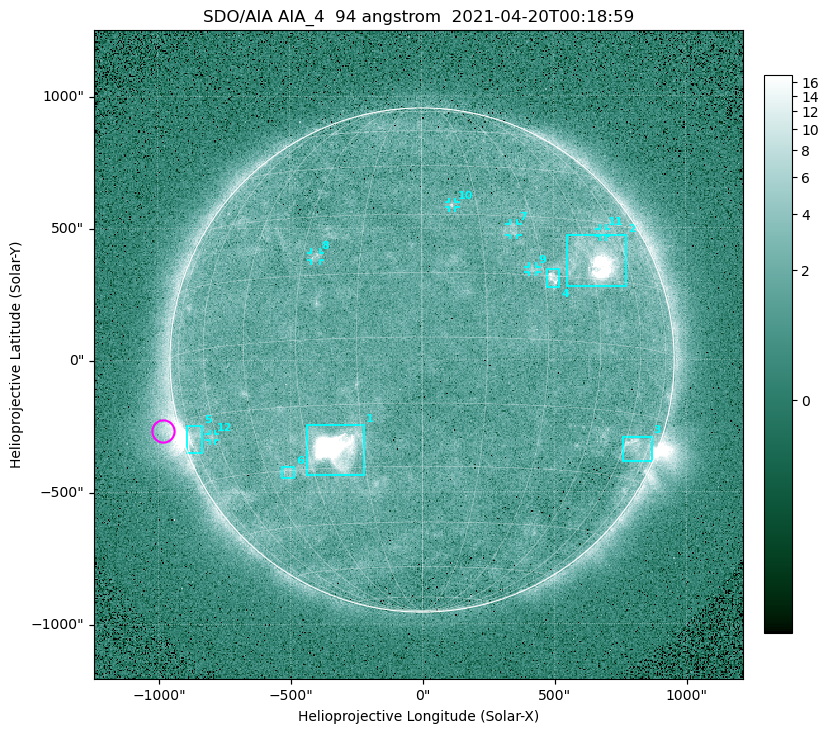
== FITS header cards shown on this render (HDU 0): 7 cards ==
TELESCOP= 'SDO/AIA '
INSTRUME= 'AIA_4   '
WAVELNTH=                   94
WAVEUNIT= 'angstrom'
DATE-OBS= '2021-04-20T00:18:59.12'
CTYPE1  = 'HPLN-TAN'
CTYPE2  = 'HPLT-TAN'

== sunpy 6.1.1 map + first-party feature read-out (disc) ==
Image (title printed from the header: SDO/AIA AIA_4  94 angstrom  2021-04-20T00:18:59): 512 x 512 px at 4.8 arcsec/px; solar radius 955 arcsec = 199 px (full disc in frame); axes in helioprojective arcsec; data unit not stated in the header (colour bar unlabelled)
Orientation: roll -0.138 deg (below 1 deg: not rotated)
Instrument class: DISC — disc imager (sunpy class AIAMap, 94 A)
Bright regions (active regions / flare kernels): reference = the median radial profile (limb darkening/brightening removed); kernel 5 px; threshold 5 sigma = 2.48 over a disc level ~1.73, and >= 1.15x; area >= 9 px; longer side >= 5 px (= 24 arcsec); searched inside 0.97 R_sun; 12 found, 12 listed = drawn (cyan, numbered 1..; 6 of them under ~33 arcsec drawn as corner ticks so the feature stays visible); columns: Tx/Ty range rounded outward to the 10 arcsec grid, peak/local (2 s.f.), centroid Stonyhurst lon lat
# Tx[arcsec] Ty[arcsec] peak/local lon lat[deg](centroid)
1 -440..-220 -440..-240 735 -22 -25
2 550..780 280..470 35 +48 +20
3 760..870 -390..-290 4.3 +67 -22
4 470..520 270..350 6.2 +32 +15
5 -900..-830 -350..-250 6.8 -73 -19
6 -540..-480 -450..-400 2.9 -38 -30
7 330..370 470..520 3 +24 +26
8 -420..-380 380..410 3.1 -26 +20
9 400..440 330..360 2.8 +27 +16
10 100..130 580..600 2.9 +8 +33
11 670..700 460..500 2.6 +54 +27
12 -810..-780 -300..-280 2.7 -62 -20
Off-limb structures (1.02-1.3 R_sun): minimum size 50 px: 7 found; the strongest spans PA ~85..115 deg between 1.02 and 1.2 R_sun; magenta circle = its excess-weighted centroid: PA ~105 deg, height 1.06 R_sun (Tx ~-980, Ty ~-270 arcsec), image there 4.7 x the reference